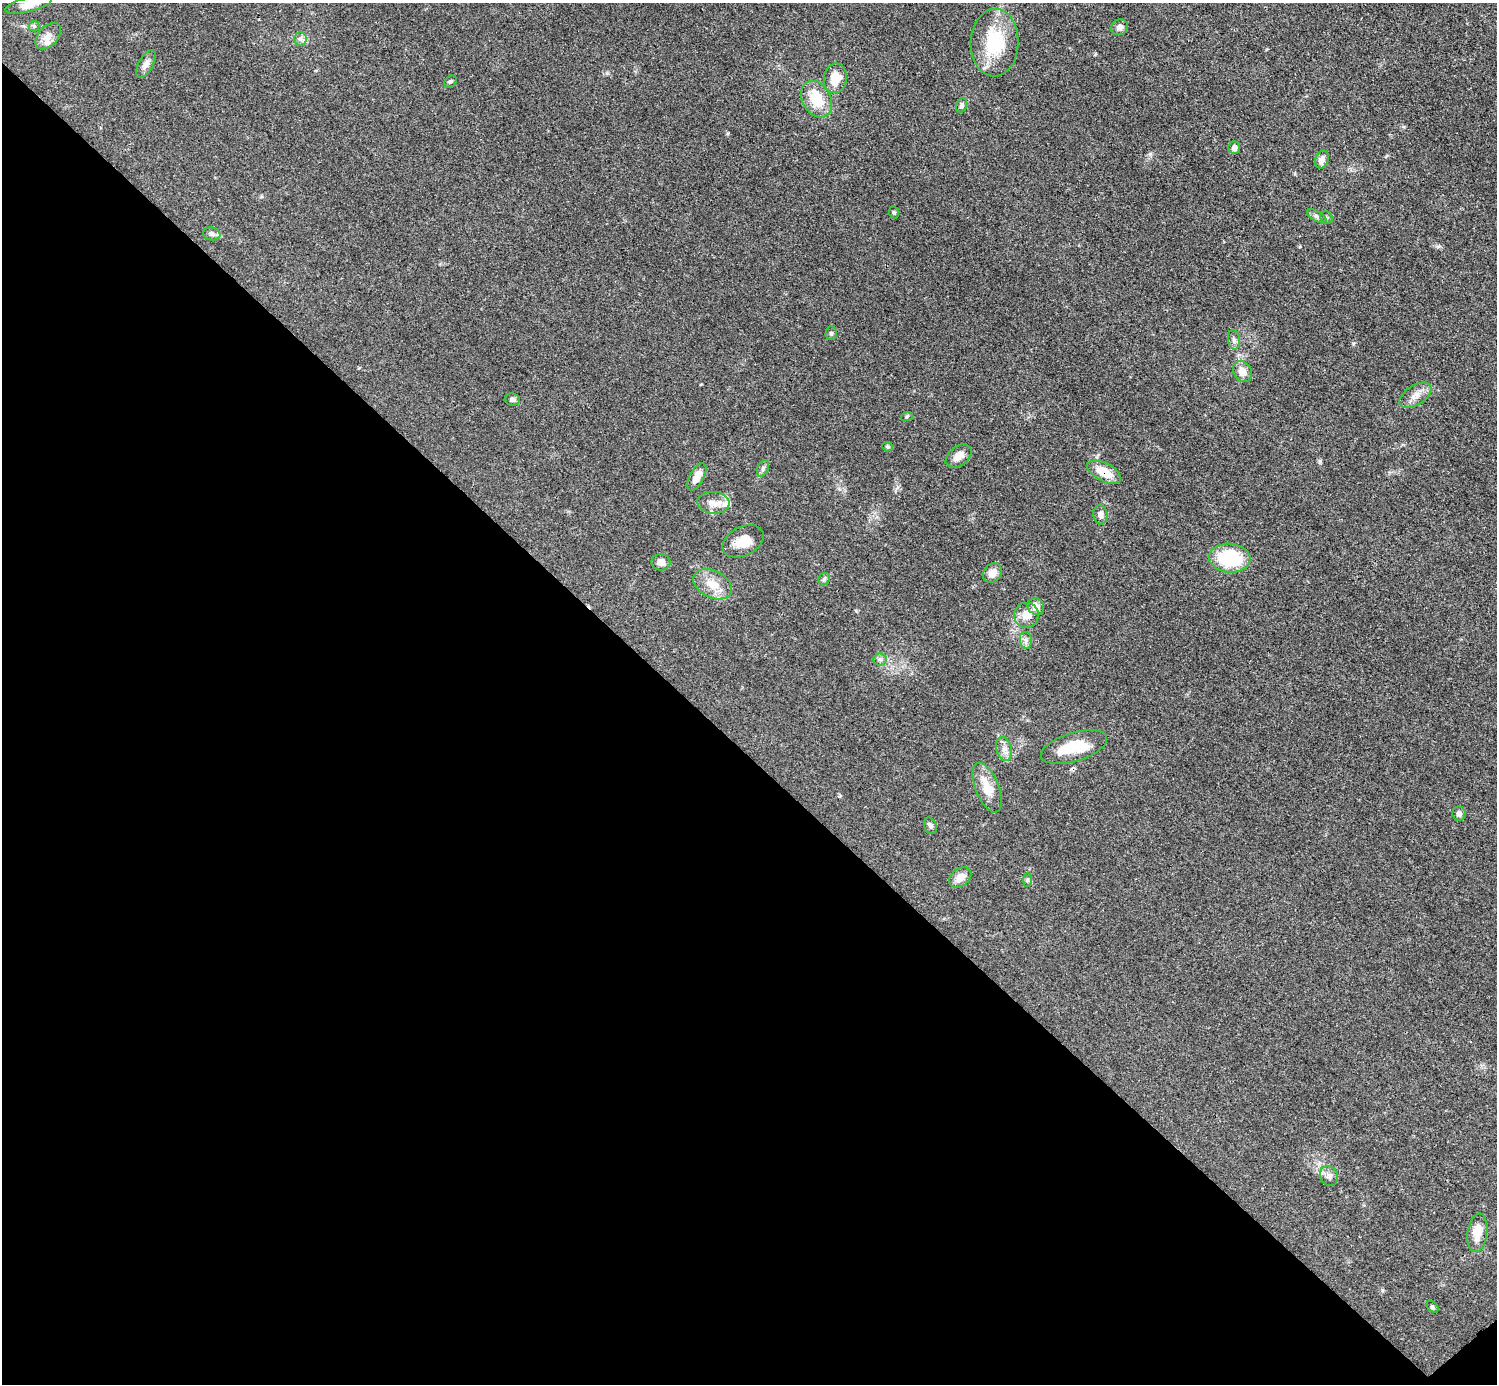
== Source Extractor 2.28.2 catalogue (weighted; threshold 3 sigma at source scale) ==
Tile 14 of 4 x 4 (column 2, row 4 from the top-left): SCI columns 1495-2989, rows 298-1679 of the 5980 x 5979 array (HDU 1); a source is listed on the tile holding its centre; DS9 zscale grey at full resolution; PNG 1499 x 1386 px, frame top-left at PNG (2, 3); each listed source drawn as its Kron ellipse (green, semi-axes under 4 px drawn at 4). Shown black and unused: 46% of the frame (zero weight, under 3 of 4 exposures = <1% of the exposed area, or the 3 px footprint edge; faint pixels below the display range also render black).
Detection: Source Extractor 2.28.2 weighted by HDU 2 'WHT'; one run over the whole footprint, this tile lists its part. Background 0.049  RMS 0.0048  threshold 0.0217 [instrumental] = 3 sigma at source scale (4.5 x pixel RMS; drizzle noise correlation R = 1.50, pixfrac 1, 0.05/0.05 arcsec/px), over >= 5 px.
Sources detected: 56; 1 inside a brighter object's white glare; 1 cosmic-ray / hot-pixel residue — neither listed nor drawn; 4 inside a brighter listed object's ellipse — not listed separately; the other 50 listed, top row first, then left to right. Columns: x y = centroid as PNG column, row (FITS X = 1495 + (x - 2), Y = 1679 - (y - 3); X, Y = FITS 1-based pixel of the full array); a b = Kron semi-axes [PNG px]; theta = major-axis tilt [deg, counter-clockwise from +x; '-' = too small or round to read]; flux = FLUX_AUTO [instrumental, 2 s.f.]
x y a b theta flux
29 5 24 7 14 4.5
34 26 5 5 - 0.77
1120 27 8 7 - 2.5
48 36 15 9 48 3.8
300 39 7 6 - 1.4
995 43 34 24 88 27
146 64 15 7 62 2.7
835 78 15 11 80 9.4
450 82 7 5 43 0.89
816 99 19 14 -60 14
962 105 7 5 70 1.2
1234 148 6 6 - 2.2
1322 160 9 6 67 3
894 212 6 5 - 0.67
1317 216 11 5 -29 1.3
1326 217 7 6 - 0.84
212 234 8 6 -9 1.3
831 333 7 5 88 0.92
1234 340 10 6 -80 1.5
1243 372 11 9 -57 4.8
1415 395 18 10 32 4.3
512 399 7 6 - 1.4
907 416 6 4 20 0.58
887 447 5 4 - 0.66
959 456 14 9 38 4.5
763 468 8 5 64 1.2
1104 472 18 9 -27 9.7
697 477 15 7 62 6
713 503 16 11 -5 4.6
1100 515 9 7 -85 2
743 541 22 14 27 8.3
1230 558 21 14 -5 28
661 562 9 8 - 2.9
992 573 10 8 47 4
824 579 6 5 - 1.1
713 584 20 13 -27 8
1036 606 9 7 -41 4.8
1026 615 12 12 - 5.6
1026 640 8 6 -83 1.7
880 659 6 6 - 1.3
1074 747 34 14 17 16
1004 749 12 7 -74 2.8
987 788 26 11 -68 9.4
1459 814 7 6 - 1.9
930 826 9 6 -68 1.3
960 877 12 9 36 4.7
1027 880 7 4 89 0.79
1329 1176 10 8 -59 2.2
1477 1233 19 10 82 8.4
1432 1307 7 5 -40 0.86
Overlapping masked pixels (flux is a lower limit): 1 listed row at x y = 1104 472
Isophote crosses this tile's border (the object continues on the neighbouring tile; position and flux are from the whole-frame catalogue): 1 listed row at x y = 29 5
Unlisted compact peaks at least as high as the median listed source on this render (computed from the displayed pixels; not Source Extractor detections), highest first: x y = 1150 154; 728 133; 1382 1290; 1438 246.